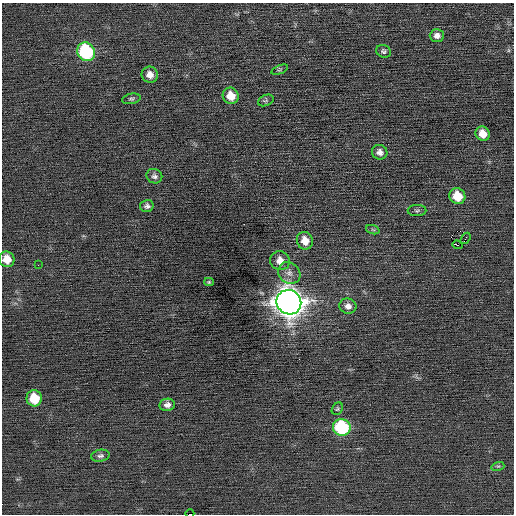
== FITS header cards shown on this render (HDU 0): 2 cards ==
NAXIS1  =                  512 / Axis length
NAXIS2  =                  512 / Axis length

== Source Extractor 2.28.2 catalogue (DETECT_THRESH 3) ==
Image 512 x 512 px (HDU 0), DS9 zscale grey, 1 PNG px = 1 image px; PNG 516 x 516 px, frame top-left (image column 1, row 512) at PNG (2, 3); each listed source drawn as its Kron ellipse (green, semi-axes under 4 px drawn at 4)
Background -0.00268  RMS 0.73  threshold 2.18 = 3 sigma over >= 5 px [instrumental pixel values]
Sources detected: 32; all 32 listed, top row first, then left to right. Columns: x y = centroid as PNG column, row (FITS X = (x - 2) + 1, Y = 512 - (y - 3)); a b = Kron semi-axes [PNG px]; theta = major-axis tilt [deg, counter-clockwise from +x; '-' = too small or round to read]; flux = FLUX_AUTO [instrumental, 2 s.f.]
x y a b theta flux
437 36 7 6 - 230
384 51 7 6 - 110
86 52 9 8 - 4500
280 70 9 3 21 56
150 75 8 8 - 340
231 96 8 8 - 760
131 99 9 5 12 100
266 100 8 5 23 88
483 134 7 7 - 580
380 152 8 7 - 240
154 176 8 7 - 150
457 196 8 7 - 1100
147 206 7 6 - 150
417 211 9 5 1 110
373 230 7 4 -19 72
465 238 6 2 52 46
305 241 9 8 - 540
457 245 5 2 - 1100
7 259 8 7 - 610
280 261 10 9 - 470
38 265 2 2 - 43
289 273 12 10 -39 330
209 282 5 4 - 56
289 302 13 12 - 69000
348 306 8 7 - 280
34 398 8 7 - 1300
167 405 7 6 - 210
337 409 6 5 - 78
342 427 9 8 - 4500
100 456 9 6 10 140
498 466 6 4 17 74
190 514 4 2 - 800
At the frame edge (FLAGS 8, measured only in part): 2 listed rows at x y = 7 259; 190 514